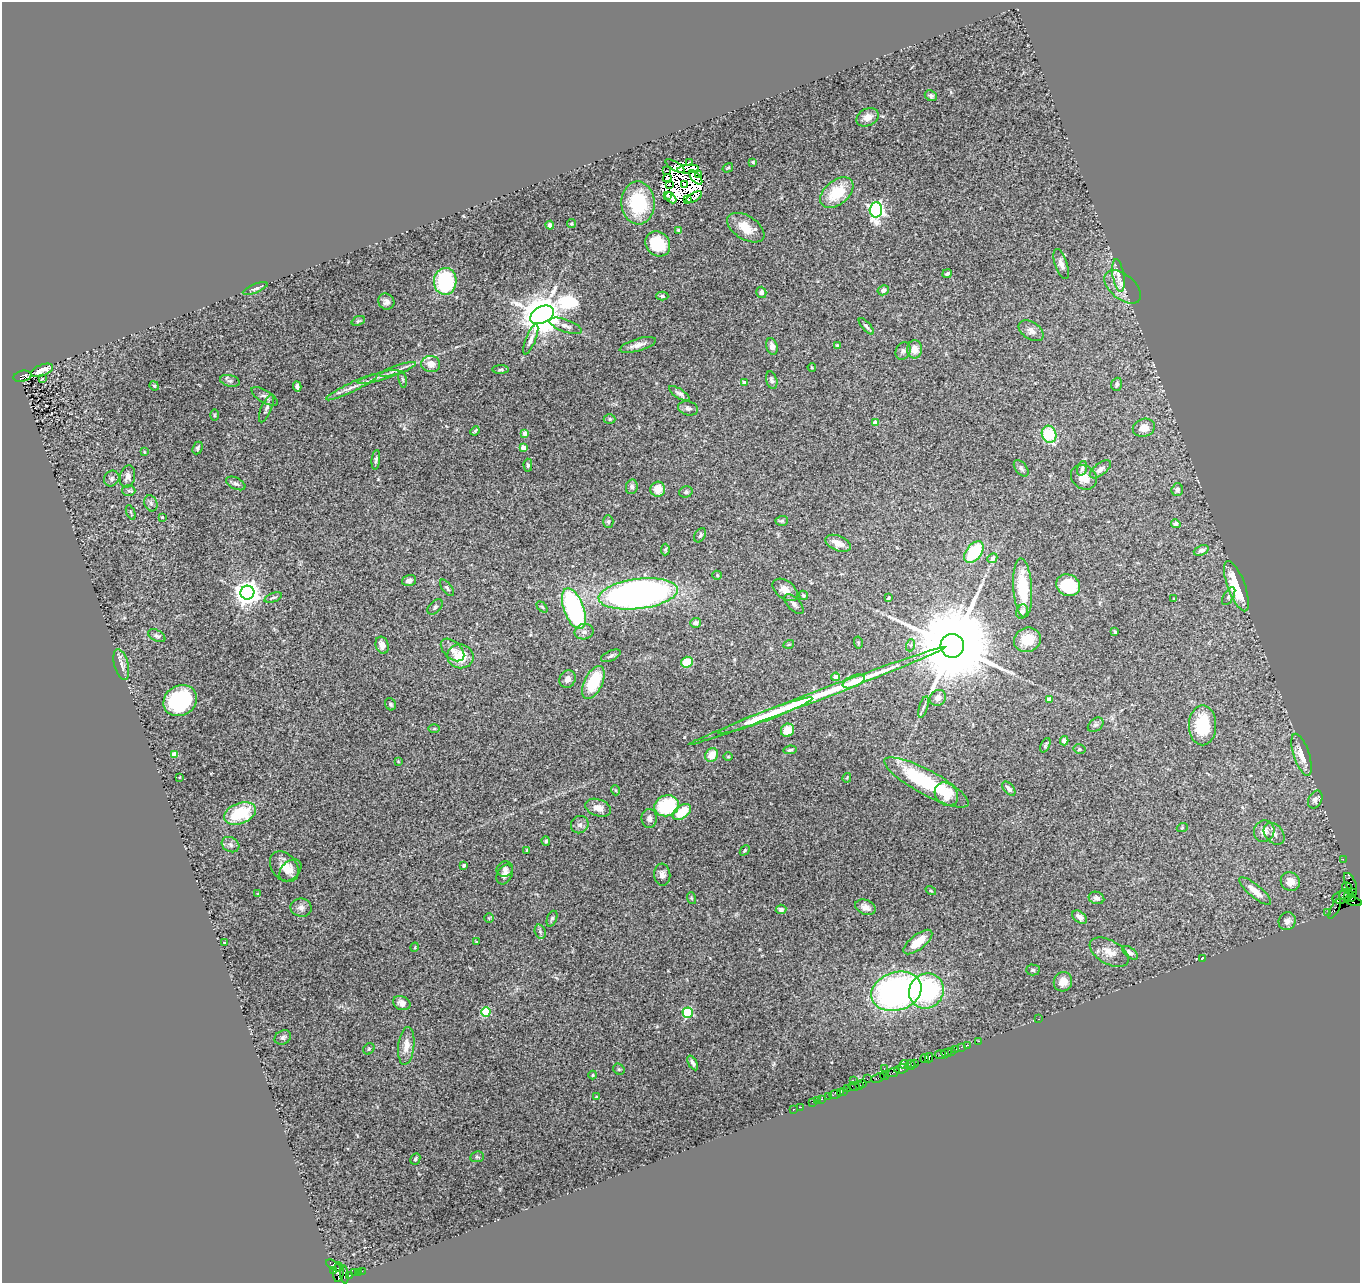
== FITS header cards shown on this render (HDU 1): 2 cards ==
NAXIS1  =                 1358
NAXIS2  =                 1281

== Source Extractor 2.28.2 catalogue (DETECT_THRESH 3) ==
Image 1358 x 1281 px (HDU 1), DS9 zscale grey, 1 PNG px = 1 image px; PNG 1362 x 1285 px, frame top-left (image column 1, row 1281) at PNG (2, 2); each listed source drawn as its Kron ellipse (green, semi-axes under 4 px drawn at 4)
Background 3.35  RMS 0.061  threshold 0.182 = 3 sigma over >= 5 px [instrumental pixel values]
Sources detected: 290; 15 with non-positive FLUX_AUTO (blend fragments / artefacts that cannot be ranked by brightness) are neither listed nor drawn; the other 275 listed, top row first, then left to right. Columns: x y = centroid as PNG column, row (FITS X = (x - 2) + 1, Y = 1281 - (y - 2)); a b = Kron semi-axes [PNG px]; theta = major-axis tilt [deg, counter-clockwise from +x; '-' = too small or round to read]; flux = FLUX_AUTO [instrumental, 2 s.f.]
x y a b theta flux
931 96 6 5 - 11
868 117 12 8 26 33
689 162 3 3 - 15
753 162 4 4 - 4.8
675 166 11 4 -33 8
728 168 5 4 - 4.5
688 169 11 2 6 9.9
667 171 3 2 - 3.2
699 175 3 2 - 2.6
667 178 4 2 - 8.9
696 178 8 3 -48 6.1
685 184 3 2 - 8.7
670 185 4 2 - 8.5
837 193 19 12 40 140
667 196 4 3 - 6.7
694 197 9 4 30 5.9
671 198 6 4 -46 31
687 200 3 2 - 6.4
638 203 21 16 -88 250
876 210 7 6 - 1100
571 224 4 4 - 4.6
550 225 4 4 - 17
746 228 21 11 -32 77
678 230 4 4 - 8.2
658 244 13 11 -45 120
1061 264 16 6 -71 26
947 274 5 3 - 7.1
1118 275 16 5 -81 31
445 281 13 11 87 350
1123 287 21 12 -40 56
255 289 13 4 22 11
883 290 6 5 - 14
761 292 6 5 - 16
662 296 6 4 -2 9
386 302 8 7 - 17
542 315 12 8 27 16000
358 321 7 4 21 6.4
566 326 17 6 -19 23
866 326 10 3 -48 8.9
1031 331 14 8 -34 27
531 339 16 5 68 20
638 345 19 6 16 28
837 345 4 3 - 4.7
772 346 8 5 -73 23
915 349 9 7 86 40
903 351 9 7 61 12
431 364 9 8 - 44
812 367 4 3 - 3.5
398 369 19 4 19 21
42 370 11 5 20 8.2
501 370 8 4 1 5.8
22 376 9 5 13 3000
378 377 22 3 15 22
42 378 3 3 - 14
403 379 8 4 -81 6.6
772 380 9 5 -73 11
230 381 10 5 -13 12
745 383 4 4 - 40
1117 384 6 5 - 12
154 386 5 4 - 5.3
297 386 5 4 - 11
352 387 28 4 26 34
680 394 12 4 -32 13
265 396 15 6 -31 18
266 408 15 5 67 15
688 408 10 7 -14 13
214 415 6 4 -90 4.7
610 419 6 5 - 6.6
875 422 4 4 - 41
1144 428 11 9 19 38
475 431 5 3 - 5.6
524 433 4 3 - 32
1049 434 8 7 - 180
523 447 4 4 - 47
198 448 7 5 65 6.8
144 452 3 3 - 3.6
376 460 10 4 84 9.1
528 465 6 4 -88 7.6
1021 468 9 5 -52 13
1082 468 8 5 73 11
1100 469 12 6 38 19
128 476 11 7 78 21
1084 477 13 11 -36 48
112 478 8 7 - 11
236 483 10 5 -26 12
632 487 7 6 - 14
658 489 7 7 - 52
1177 490 6 5 - 16
129 491 6 5 - 8.8
686 492 7 5 17 8.1
151 503 8 6 -69 9.8
131 512 8 2 -69 4.2
162 517 3 3 - 4.8
782 521 6 5 - 7
608 522 6 5 - 6.4
1176 524 5 4 - 37
700 535 8 5 56 10
838 543 13 7 -22 41
665 549 6 4 87 5.9
1201 550 8 5 23 22
974 552 12 7 51 210
992 558 5 4 - 22
717 575 5 4 - 5.1
409 580 7 5 17 15
1068 585 12 10 -24 200
1236 586 26 8 -70 210
447 588 10 4 -52 8.8
1023 588 29 9 -86 180
785 590 14 9 -37 43
247 593 7 7 - 3900
638 594 40 15 7 2500
803 595 5 4 - 6.1
1229 596 10 5 60 10
273 597 9 4 20 8
889 598 4 2 - 4.6
1174 599 3 2 - 3.1
794 604 12 6 -45 16
435 607 9 5 46 8.3
542 607 6 4 -45 5.1
574 609 21 10 -70 640
1022 611 7 6 - 15
695 623 5 5 - 16
584 632 9 7 12 18
1115 632 3 3 - 5.6
157 636 9 5 -27 11
1027 640 13 12 - 79
858 642 6 4 -79 4.8
789 644 5 3 - 3.8
382 645 9 6 -71 26
911 645 6 4 70 6.4
952 646 12 12 - 88000
452 650 14 8 -42 30
460 656 13 12 - 110
611 656 10 5 24 9.9
687 662 6 5 - 100
121 665 16 7 -75 25
836 677 4 4 - 45
567 679 9 7 61 25
854 681 12 5 23 56
593 682 18 9 64 180
817 696 137 4 21 560
938 698 8 7 - 23
1049 699 4 4 - 53
180 701 17 15 34 350
391 704 6 5 - 8.3
923 707 11 3 72 8.9
765 716 50 5 20 210
1096 725 9 6 39 11
1202 725 20 13 89 160
434 728 6 4 2 4.9
787 730 7 6 - 55
1064 741 4 4 - 18
1045 745 8 4 64 6.8
1079 749 6 5 - 6.7
790 750 6 4 11 7.8
174 754 4 4 - 74
712 755 7 6 - 59
1302 755 22 8 -72 56
728 757 5 3 - 3.6
398 761 4 3 - 3.2
180 777 3 2 - 2.5
847 778 5 3 - 3.7
927 782 47 12 -28 340
1009 789 8 5 -49 16
615 790 5 3 - 3.6
946 794 13 10 -46 91
1315 800 9 6 63 16
667 806 12 10 17 230
598 808 13 8 -20 38
682 812 10 6 37 110
240 813 16 10 21 210
649 818 9 7 88 18
580 825 9 8 - 16
1182 828 5 3 - 3.2
1264 831 11 10 - 35
1274 834 12 8 -49 23
546 841 5 4 - 7
230 845 9 7 -28 16
527 850 4 2 - 3.8
745 850 6 4 48 5.5
1343 859 2 2 - 65
464 865 4 3 - 7.3
284 867 17 12 -52 54
505 869 8 7 - 14
290 870 13 9 45 27
505 874 10 7 61 21
662 875 11 8 -85 19
1290 882 10 9 - 41
1350 883 11 5 -64 630
1347 887 5 4 - 1900
931 890 5 4 - 5
1255 891 20 6 -40 48
1352 892 3 2 - 100
258 894 4 2 - 2.5
1344 894 5 3 - 1800
1348 896 3 3 - 3400
1352 897 4 3 - 900
691 898 6 3 -71 4.5
1096 898 8 6 -17 16
1341 898 8 6 13 940
1353 901 9 3 -15 470
865 907 11 7 -24 26
301 908 11 9 -9 21
781 909 5 4 - 11
1335 909 11 3 63 520
1328 912 3 2 - 110
1080 917 8 5 -38 21
489 918 5 4 - 4.1
552 919 8 5 68 8.1
1287 921 9 8 - 20
540 932 7 5 -71 8.6
476 942 3 2 - 3.3
918 942 17 7 38 69
225 943 3 2 - 3.5
415 947 5 3 - 3.5
1109 952 21 12 -29 55
1130 953 9 5 -39 16
1202 958 4 3 - 6.1
1033 970 7 5 -1 8.1
1063 982 10 9 - 45
896 991 26 19 18 1200
926 991 18 16 49 490
402 1003 9 7 -22 25
486 1012 4 4 - 220
688 1013 5 5 - 330
1039 1019 3 2 - 46
283 1037 8 7 - 11
978 1041 3 2 - 160
967 1045 3 2 - 190
406 1046 19 8 84 45
961 1047 2 2 - 110
369 1049 6 5 - 5.7
955 1049 3 2 - 290
951 1051 3 2 - 170
947 1053 5 2 - 270
940 1055 6 3 6 340
925 1058 4 3 - 310
929 1058 4 2 - 400
693 1063 8 4 -59 12
915 1063 3 3 - 140
904 1064 4 3 - 200
910 1065 5 4 - 690
884 1068 3 2 - 72
619 1069 6 5 - 5.5
901 1069 7 4 8 590
893 1072 7 3 24 690
593 1075 4 4 - 3.9
885 1076 4 2 - 140
878 1078 7 3 21 500
867 1079 2 2 - 170
853 1080 3 2 - 500
863 1083 4 2 - 200
860 1085 3 2 - 210
854 1086 6 3 -11 360
847 1089 2 2 - 210
844 1091 3 2 - 190
840 1092 2 2 - 140
835 1094 6 2 18 200
829 1096 2 2 - 45
596 1097 3 3 - 6
822 1099 3 2 - 260
817 1100 3 2 - 91
812 1102 3 2 - 130
801 1107 2 2 - 39
793 1110 2 2 - 31
477 1157 7 5 8 7.5
415 1159 6 4 64 7.1
334 1266 9 4 -32 1400
334 1271 4 3 - 450
362 1271 2 2 - 28
338 1272 10 5 85 3700
355 1272 3 3 - 87
359 1272 3 2 - 250
344 1274 9 3 -83 730
350 1275 2 2 - 63
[15 non-positive-flux detections neither listed nor drawn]